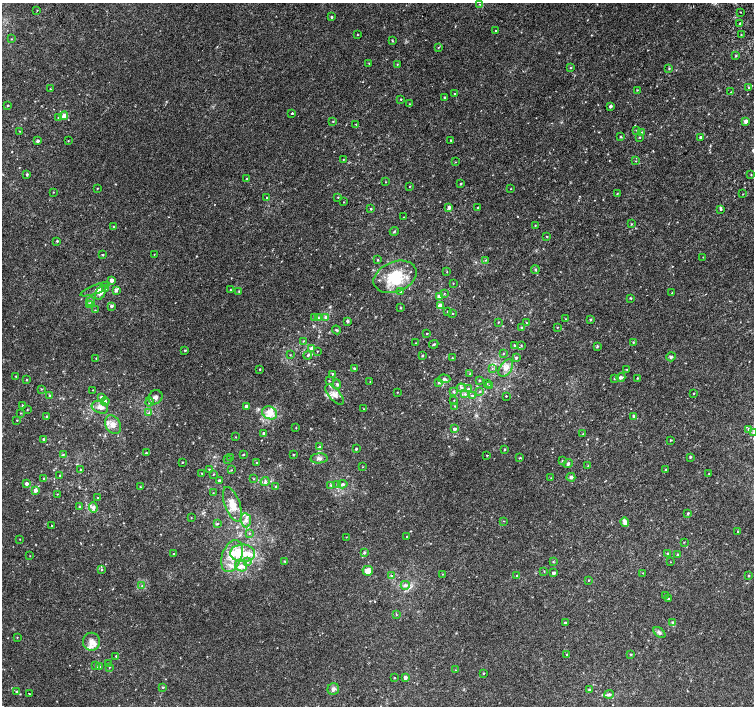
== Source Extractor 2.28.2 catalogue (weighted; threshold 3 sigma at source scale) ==
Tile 10 of 4 x 4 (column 2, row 3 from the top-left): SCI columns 1538-3041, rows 1668-3075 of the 6075 x 6084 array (HDU 1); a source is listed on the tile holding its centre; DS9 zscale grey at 2 x 2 block average (1 PNG px = mean of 2 x 2 image px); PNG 756 x 708 px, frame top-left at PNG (2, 3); each listed source drawn as its Kron ellipse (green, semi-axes under 4 px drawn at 4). Shown black and unused: <1% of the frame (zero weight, under 2 of 3 exposures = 2% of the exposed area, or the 3 px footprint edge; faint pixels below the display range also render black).
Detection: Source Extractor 2.28.2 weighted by HDU 2 'WHT'; one run over the whole footprint, this tile lists its part. Background 0.00396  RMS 0.0028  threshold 0.0128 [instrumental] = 3 sigma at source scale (4.5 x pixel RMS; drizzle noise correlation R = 1.50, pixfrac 1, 0.0396/0.0396 arcsec/px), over >= 5 px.
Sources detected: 312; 16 inside a brighter listed object's ellipse — not listed separately; the other 296 listed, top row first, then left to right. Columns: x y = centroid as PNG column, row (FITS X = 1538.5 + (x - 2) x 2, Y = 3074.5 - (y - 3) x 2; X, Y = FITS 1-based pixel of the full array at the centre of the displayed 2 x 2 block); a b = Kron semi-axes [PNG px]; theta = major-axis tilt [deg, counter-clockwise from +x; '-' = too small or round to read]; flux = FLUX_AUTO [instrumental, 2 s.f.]
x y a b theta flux
480 4 2 2 - 0.3
37 10 3 2 - 0.27
741 12 2 2 - 0.34
331 17 3 2 - 0.75
740 23 3 2 - 0.79
495 31 2 2 - 2.4
357 35 2 2 - 0.34
741 35 3 2 - 0.36
11 39 3 2 - 0.34
392 40 3 2 - 0.5
438 47 3 2 - 0.38
736 56 3 2 - 0.59
369 63 3 2 - 0.32
397 64 3 2 - 0.35
571 68 2 2 - 0.41
669 69 3 2 - 0.52
749 88 3 2 - 0.49
50 89 2 2 - 0.27
637 90 2 2 - 0.41
731 92 2 2 - 0.34
455 94 2 2 - 0.9
444 98 2 2 - 0.65
401 99 2 2 - 0.41
409 104 2 2 - 0.26
8 106 2 2 - 0.53
610 106 3 2 - 1.5
292 113 2 2 - 1.4
64 116 4 3 - 4.1
58 118 3 2 - 0.72
333 121 3 2 - 0.41
746 121 3 2 - 3.5
356 124 3 2 - 0.37
637 130 3 2 - 0.41
20 131 2 2 - 0.3
641 132 3 2 - 0.48
620 137 3 2 - 0.66
640 137 3 2 - 0.39
700 137 2 2 - 1.2
451 140 3 2 - 0.57
38 141 3 3 - 1.3
68 141 2 2 - 0.31
343 160 2 2 - 0.29
636 161 3 2 - 0.27
455 162 2 2 - 0.29
27 174 3 2 - 0.81
751 175 3 2 - 0.32
247 179 2 2 - 0.59
385 182 3 2 - 0.26
461 184 2 2 - 0.67
409 186 2 2 - 0.28
97 188 2 2 - 0.38
511 189 2 2 - 0.25
53 192 2 2 - 0.29
617 194 3 2 - 0.49
743 194 2 2 - 0.22
338 197 2 2 - 0.27
267 198 3 3 - 0.82
344 202 3 2 - 0.25
449 207 3 3 - 1.9
478 208 2 2 - 0.51
371 209 3 2 - 0.48
720 209 3 3 - 0.67
403 217 2 2 - 0.23
631 224 3 2 - 0.54
535 225 2 2 - 0.39
113 227 2 2 - 0.48
394 231 4 2 - 0.68
547 236 2 2 - 0.35
57 241 3 2 - 0.66
154 254 2 2 - 0.25
102 255 3 2 - 0.47
703 257 2 2 - 0.24
378 260 3 2 - 0.46
486 260 3 2 - 0.35
535 270 4 3 - 0.59
447 272 2 2 - 0.26
395 277 22 15 22 23
111 280 2 2 - 3.6
453 283 2 2 - 0.32
106 288 3 3 - 0.56
95 289 16 3 21 1.9
116 290 4 3 - 1.8
230 290 2 2 - 0.26
239 291 3 2 - 0.51
401 291 3 3 - 2.7
100 293 8 4 65 4.8
444 293 3 2 - 0.33
672 293 3 2 - 0.25
439 296 3 3 - 3.1
631 298 3 2 - 0.49
91 302 4 3 - 1.1
89 305 3 3 - 2.6
111 306 3 3 - 1.7
440 306 3 3 - 9.6
401 308 2 2 - 0.43
95 310 2 2 - 0.32
448 312 2 2 - 0.69
453 313 2 2 - 0.38
326 317 3 3 - 1.5
315 318 4 3 - 0.84
318 318 3 2 - 0.54
565 319 2 2 - 0.29
590 319 3 2 - 0.7
347 321 3 3 - 1.2
498 322 2 2 - 0.37
526 323 3 2 - 0.38
557 327 3 2 - 0.25
522 328 3 3 - 0.7
336 330 4 2 - 0.63
427 334 2 2 - 0.39
303 341 3 3 - 0.45
633 342 3 2 - 0.43
416 343 2 2 - 0.26
434 344 5 3 - 0.76
514 345 3 2 - 0.6
521 346 3 2 - 0.45
597 346 3 3 - 0.71
311 348 3 3 - 2.4
185 350 2 2 - 0.68
317 351 2 2 - 0.31
503 353 3 2 - 0.31
290 355 2 2 - 0.3
308 355 4 3 - 0.85
422 356 3 3 - 0.48
671 357 5 4 - 1.1
96 358 2 2 - 0.29
452 358 3 2 - 0.31
516 358 3 3 - 0.75
354 368 2 2 - 0.63
492 368 3 2 - 0.31
506 368 9 5 55 3.9
260 369 2 2 - 0.41
627 369 3 2 - 0.39
332 374 3 2 - 0.4
470 374 3 2 - 0.44
16 376 2 2 - 0.42
621 377 4 3 - 1.9
637 378 2 2 - 0.43
444 379 6 3 -4 1.2
614 379 3 2 - 0.39
26 380 3 2 - 0.41
480 380 2 2 - 0.5
329 381 2 2 - 0.42
370 382 2 2 - 0.21
438 382 3 3 - 0.56
487 383 3 2 - 0.26
337 384 5 3 - 1
489 385 3 3 - 0.4
461 388 4 4 - 1.5
41 389 3 2 - 0.44
468 389 3 3 - 0.64
93 390 2 2 - 0.23
397 392 2 2 - 0.26
454 392 4 3 - 0.62
480 392 3 2 - 0.5
693 393 2 2 - 0.44
465 394 3 3 - 0.92
335 395 12 6 -49 3.8
472 395 4 2 - 0.54
49 396 2 2 - 0.71
506 396 2 2 - 0.55
101 397 3 3 - 1.4
155 397 7 6 - 2.4
454 400 2 2 - 0.3
105 401 4 4 - 1.4
149 402 4 4 - 1.4
22 405 3 2 - 0.38
246 406 3 2 - 1.9
455 406 2 2 - 0.33
100 407 8 6 -21 3.2
364 409 2 2 - 0.29
27 410 2 2 - 0.35
20 413 3 2 - 0.36
149 413 3 2 - 0.54
270 413 8 6 -27 6.4
634 416 4 3 - 0.98
47 417 4 3 - 0.71
17 420 2 2 - 0.34
113 425 10 7 -58 4.3
296 428 2 2 - 0.29
454 429 4 3 - 1.6
748 429 3 3 - 0.79
264 433 3 2 - 1.6
753 433 3 3 - 1.2
583 434 2 2 - 0.28
236 437 3 2 - 0.26
43 439 3 2 - 0.83
671 440 2 2 - 0.47
320 447 3 3 - 0.93
356 449 2 2 - 0.78
504 450 3 3 - 0.56
146 453 2 2 - 0.55
63 455 3 3 - 0.66
243 455 2 2 - 0.4
293 455 3 2 - 0.37
487 455 2 2 - 1.4
690 457 3 3 - 0.68
231 458 3 2 - 0.34
319 458 8 5 4 2.2
520 458 3 2 - 0.49
228 460 3 2 - 0.56
562 461 2 2 - 0.42
182 462 2 2 - 0.38
256 463 2 2 - 0.42
568 464 5 3 - 1.1
588 466 3 3 - 0.56
363 467 2 2 - 0.24
210 469 3 2 - 0.39
80 470 2 2 - 0.53
231 470 2 2 - 0.37
666 470 3 2 - 0.65
202 473 2 2 - 0.28
709 473 2 2 - 0.26
60 475 2 2 - 0.74
213 475 3 2 - 0.28
571 477 4 4 - 1.3
44 478 2 2 - 0.53
551 478 2 2 - 0.37
254 479 3 2 - 0.34
219 480 3 3 - 0.88
265 482 5 4 - 1.1
27 483 3 3 - 1.9
343 484 4 4 - 1.4
331 485 3 3 - 0.55
338 485 4 3 - 1.1
140 487 2 2 - 0.36
276 487 3 3 - 0.94
35 490 3 3 - 3.4
213 493 2 2 - 0.29
57 494 2 2 - 0.31
97 498 2 2 - 0.31
232 504 18 7 -69 8.6
79 507 2 2 - 0.47
93 507 5 4 - 2.1
688 513 3 2 - 0.75
191 518 3 2 - 0.25
246 520 7 5 -83 2.7
504 521 3 2 - 0.28
625 522 5 4 - 3.7
217 524 3 3 - 0.68
52 526 2 2 - 0.35
738 531 2 2 - 0.37
249 533 3 2 - 0.32
346 537 2 2 - 0.27
407 537 2 2 - 0.38
20 539 2 2 - 0.24
684 542 3 2 - 0.3
243 553 12 8 -1 10
364 553 3 3 - 0.92
174 554 2 2 - 0.47
668 554 3 3 - 0.98
677 555 3 2 - 0.71
30 556 2 2 - 0.23
232 556 16 10 70 11
285 561 4 2 - 0.49
248 562 3 2 - 0.54
553 562 3 2 - 0.33
670 562 2 2 - 0.24
241 565 6 5 - 2.8
102 570 3 2 - 0.46
368 571 5 5 - 5
544 571 3 2 - 0.26
553 573 2 2 - 1.9
643 573 2 2 - 0.3
442 574 2 2 - 0.26
391 576 3 3 - 0.8
517 576 2 2 - 0.61
748 576 3 2 - 0.49
589 580 3 2 - 0.38
142 585 3 3 - 0.54
405 585 4 4 - 1.6
665 595 3 2 - 0.34
668 599 2 2 - 0.38
396 615 3 2 - 0.35
672 622 3 2 - 0.8
565 623 3 2 - 1.2
659 633 7 4 -41 1.5
17 637 2 2 - 0.32
91 642 9 8 - 5
567 654 2 2 - 0.53
631 655 3 2 - 0.45
116 656 2 2 - 0.56
108 663 3 2 - 0.33
96 665 4 3 - 0.68
99 667 3 3 - 1.3
109 667 2 2 - 0.31
455 670 2 2 - 0.26
483 673 3 2 - 0.42
405 677 3 3 - 2.8
394 678 2 2 - 0.54
163 687 2 2 - 0.68
333 689 6 5 - 1.9
589 690 3 3 - 0.8
17 691 3 2 - 0.56
29 693 2 2 - 0.74
609 694 4 3 - 1.7
Isophote crosses this tile's border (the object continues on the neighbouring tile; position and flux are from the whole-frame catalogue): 1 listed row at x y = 753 433
Diffuse or blended objects may show on this block-average render without a row.